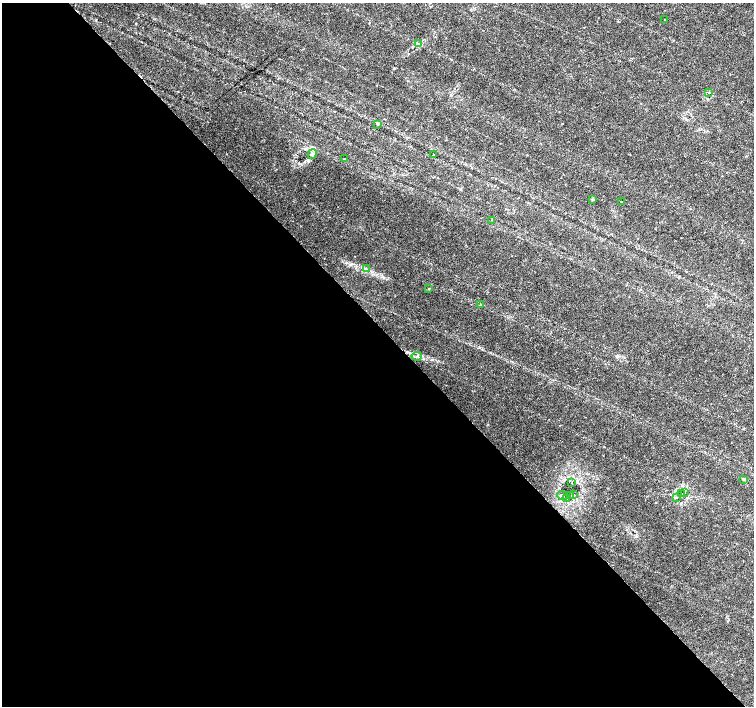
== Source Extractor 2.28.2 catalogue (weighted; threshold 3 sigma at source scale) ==
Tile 9 of 4 x 4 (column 1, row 3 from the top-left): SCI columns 9-1512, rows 1619-3025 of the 6022 x 5990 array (HDU 1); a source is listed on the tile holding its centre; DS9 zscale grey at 2 x 2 block average (1 PNG px = mean of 2 x 2 image px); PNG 756 x 708 px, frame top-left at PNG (2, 3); each listed source drawn as its Kron ellipse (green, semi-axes under 4 px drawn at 4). Shown black and unused: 54% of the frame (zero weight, under 3 of 6 exposures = <1% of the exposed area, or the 3 px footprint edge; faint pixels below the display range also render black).
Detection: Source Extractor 2.28.2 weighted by HDU 2 'WHT'; one run over the whole footprint, this tile lists its part. Background 0.0355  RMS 0.0022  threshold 0.00893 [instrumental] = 3 sigma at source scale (4.09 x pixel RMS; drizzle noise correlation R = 1.36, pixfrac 0.8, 0.0396/0.0396 arcsec/px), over >= 5 px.
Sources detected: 23; all 23 listed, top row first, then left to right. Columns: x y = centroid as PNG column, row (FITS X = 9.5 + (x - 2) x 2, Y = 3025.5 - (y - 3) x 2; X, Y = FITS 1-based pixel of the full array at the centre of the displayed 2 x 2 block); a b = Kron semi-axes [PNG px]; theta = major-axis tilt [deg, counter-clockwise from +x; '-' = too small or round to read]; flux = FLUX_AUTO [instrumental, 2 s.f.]
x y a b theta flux
664 20 2 2 - 0.58
418 44 4 2 - 0.48
709 93 3 2 - 0.29
377 125 3 3 - 0.44
312 154 5 3 - 1
433 155 2 2 - 0.46
345 159 2 2 - 0.39
592 199 3 2 - 0.43
621 202 2 2 - 0.22
492 220 2 2 - 0.2
366 269 4 2 - 0.48
429 289 3 2 - 0.26
480 304 3 2 - 0.32
417 356 5 4 - 1.1
744 479 4 3 - 0.6
572 483 2 2 - 0.17
684 492 2 2 - 0.27
681 493 2 2 - 0.79
571 495 2 2 - 0.67
574 495 2 2 - 0.55
562 496 5 2 - 0.74
677 497 2 2 - 0.18
567 498 3 2 - 0.4
Diffuse or blended objects may show on this block-average render without a row.